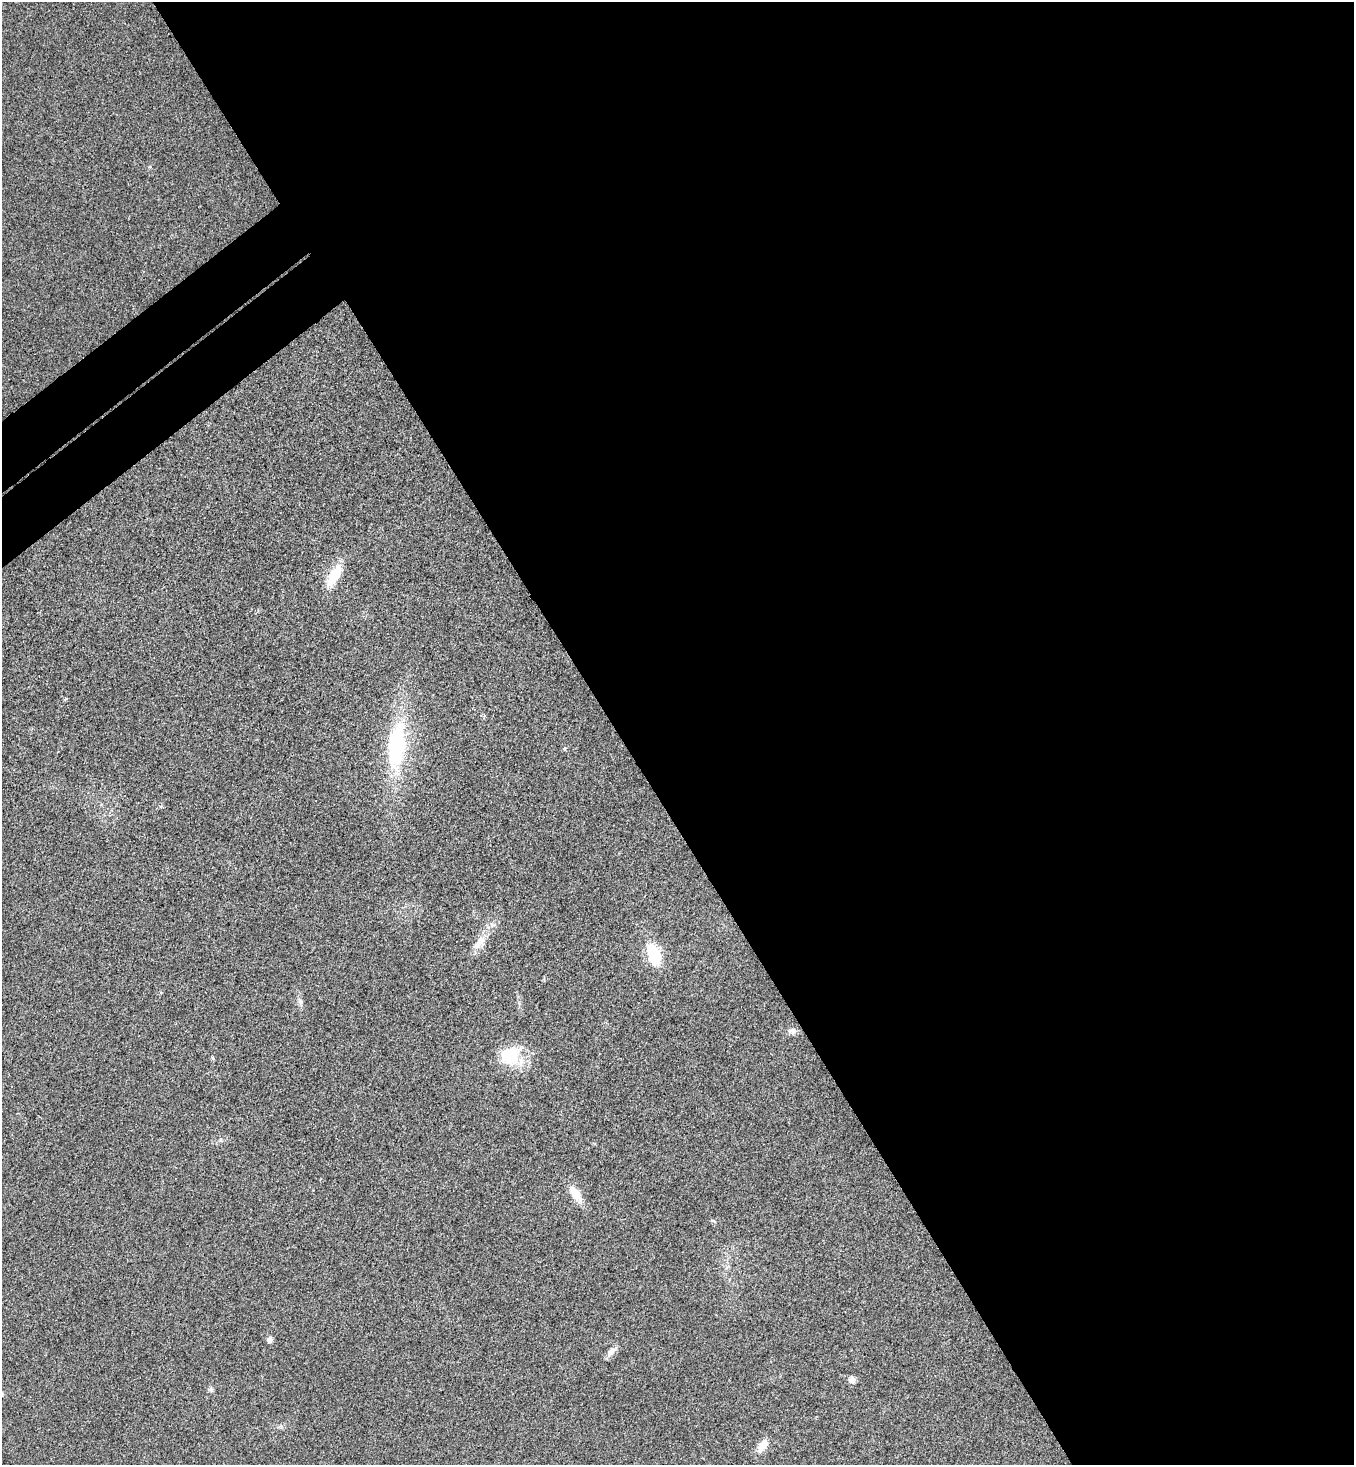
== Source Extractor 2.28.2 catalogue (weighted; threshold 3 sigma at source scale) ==
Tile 8 of 4 x 4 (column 4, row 2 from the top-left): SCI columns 4251-5602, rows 2977-4439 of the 5943 x 5958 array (HDU 1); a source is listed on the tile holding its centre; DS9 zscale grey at full resolution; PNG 1356 x 1467 px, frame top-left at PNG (2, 2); no overlay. Shown black and unused: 57% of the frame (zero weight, under 3 of 4 exposures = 6% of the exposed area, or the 3 px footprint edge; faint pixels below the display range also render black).
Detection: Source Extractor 2.28.2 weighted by HDU 2 'WHT'; one run over the whole footprint, this tile lists its part. Background 0.0207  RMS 0.0063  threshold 0.0283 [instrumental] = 3 sigma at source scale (4.5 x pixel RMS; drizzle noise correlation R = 1.50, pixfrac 1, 0.05/0.05 arcsec/px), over >= 5 px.
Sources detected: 16; all 16 listed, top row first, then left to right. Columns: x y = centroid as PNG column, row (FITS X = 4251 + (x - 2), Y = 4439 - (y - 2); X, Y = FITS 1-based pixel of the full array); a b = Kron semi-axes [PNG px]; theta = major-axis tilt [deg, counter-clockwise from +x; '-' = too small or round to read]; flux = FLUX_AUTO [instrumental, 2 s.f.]
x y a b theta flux
334 576 32 12 60 16
397 746 57 20 84 69
565 749 7 4 71 0.85
481 941 17 10 43 6.6
654 954 20 11 -70 29
300 1001 10 6 -61 2.1
792 1031 11 8 -1 2.9
509 1055 24 21 12 29
213 1058 5 4 - 0.89
576 1194 24 10 -57 9.9
713 1221 6 3 -20 0.79
270 1340 7 7 - 2.3
611 1351 15 8 46 3.9
852 1380 8 8 - 3
211 1389 7 6 - 1.7
763 1445 19 9 53 7.1
Unlisted compact peaks at least as high as the median listed source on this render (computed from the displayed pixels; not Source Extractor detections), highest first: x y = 220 1140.